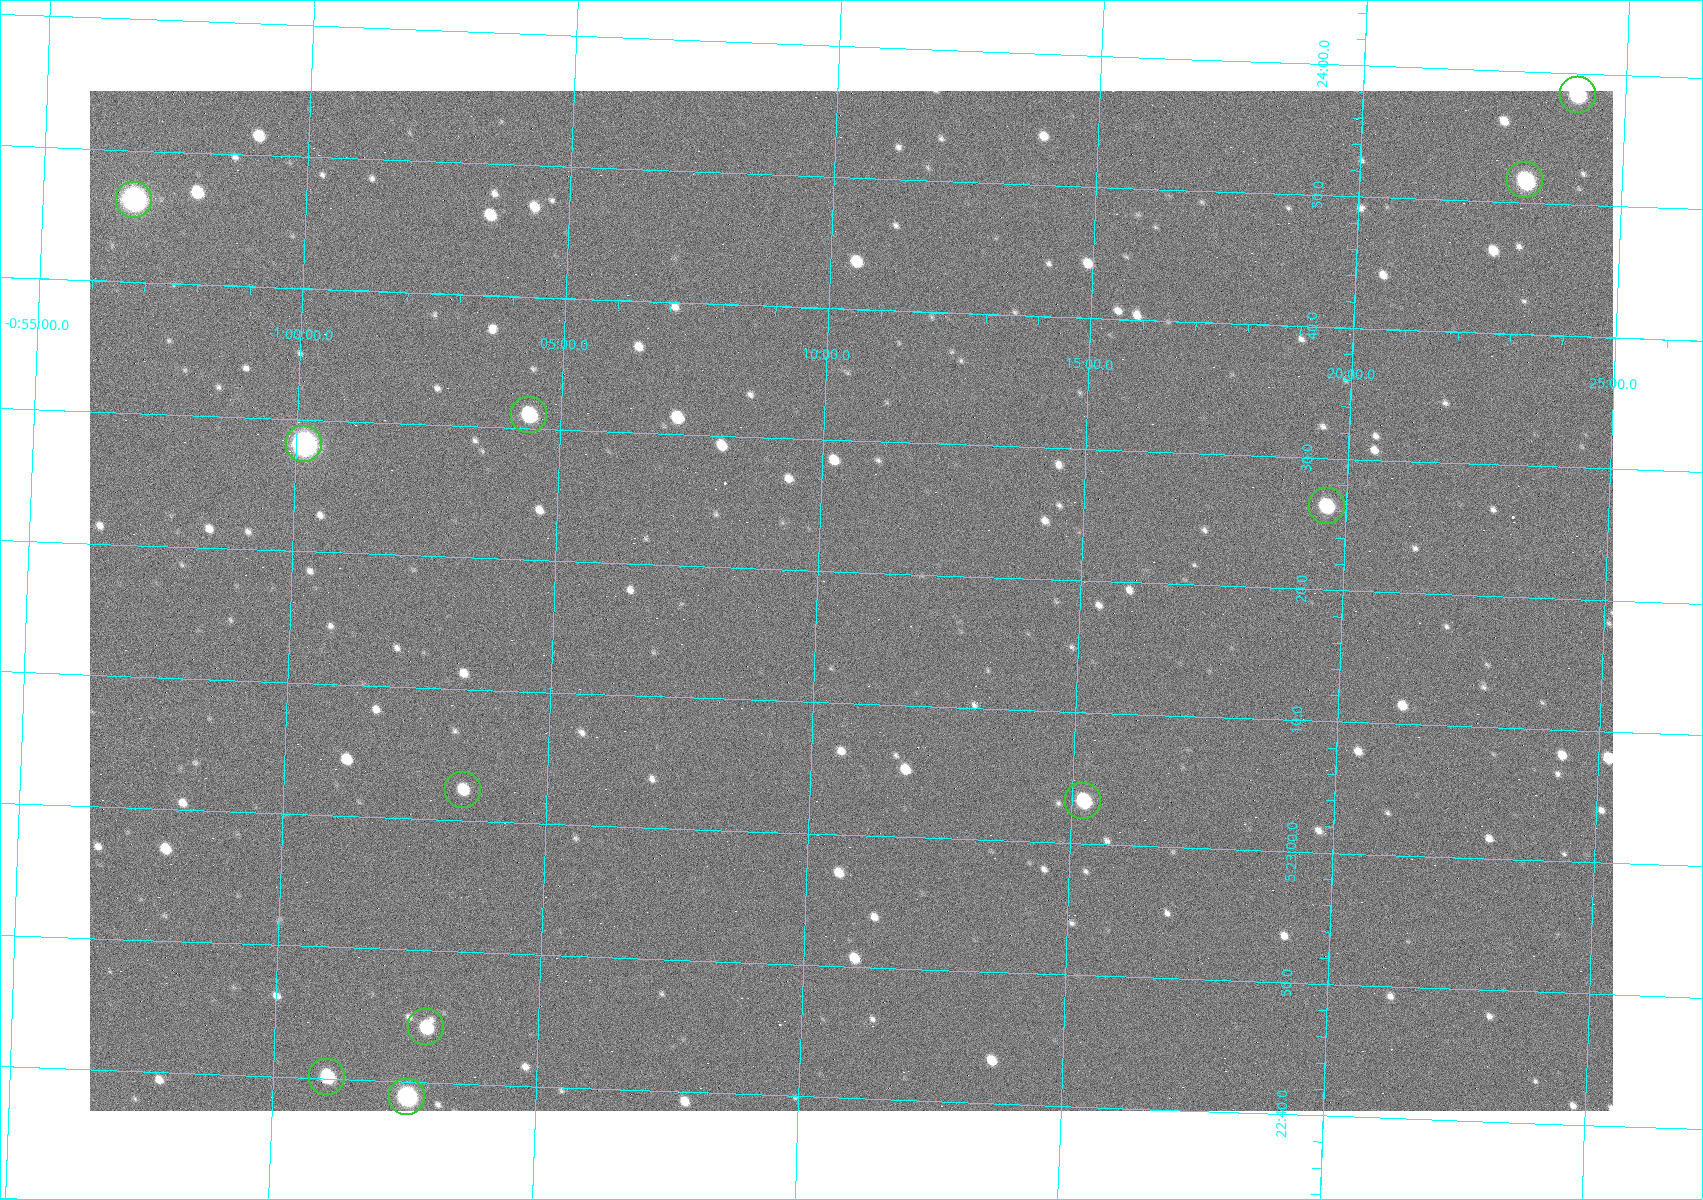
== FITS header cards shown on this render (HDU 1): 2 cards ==
NAXIS1  =                 1523
NAXIS2  =                 1020

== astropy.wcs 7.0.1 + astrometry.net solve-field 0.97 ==
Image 1523 x 1020 px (HDU 1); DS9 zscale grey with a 90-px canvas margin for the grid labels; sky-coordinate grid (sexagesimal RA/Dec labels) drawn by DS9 from the SOLVED WCS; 11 Tycho-2 reference stars matched to detected sources circled (green)
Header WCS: RA---TAN/DEC--TAN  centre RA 05:23:18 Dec -01:11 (80.82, -1.18 deg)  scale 1.14 arcsec/px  FOV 29.0' x 19.4'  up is +88 deg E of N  parity flipped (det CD > 0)
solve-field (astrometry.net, Tycho-2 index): VERIFIED the header's WCS against the Tycho-2 star catalogue (11 matches, 0 conflicts) and refined it, rather than solving blind
Solved WCS: RA---TAN-SIP/DEC--TAN-SIP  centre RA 05:23:18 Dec -01:11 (80.82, -1.18 deg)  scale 1.14 arcsec/px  FOV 29.0' x 19.4'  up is +88 deg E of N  parity flipped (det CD > 0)
The solver's refit moves the header's centre by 0.61 arcsec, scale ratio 1.001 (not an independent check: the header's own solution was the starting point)
Tycho-2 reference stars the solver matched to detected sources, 11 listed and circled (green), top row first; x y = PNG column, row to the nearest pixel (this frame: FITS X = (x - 90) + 1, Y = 1020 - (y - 91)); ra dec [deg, ICRS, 3 dp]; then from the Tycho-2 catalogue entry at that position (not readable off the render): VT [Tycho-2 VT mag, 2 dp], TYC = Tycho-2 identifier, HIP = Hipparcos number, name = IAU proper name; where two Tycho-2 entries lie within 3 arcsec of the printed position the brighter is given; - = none
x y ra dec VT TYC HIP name
1578 95 80.993 -1.402 10.12 4753-1097-1 - -
1525 180 80.966 -1.386 10.33 4753-1182-1 - -
134 200 80.943 -0.946 8.91 4753-387-1 - -
529 415 80.879 -1.073 10.48 4753-1534-1 - -
304 444 80.867 -1.002 7.84 4753-1205-1 25199 -
1327 506 80.860 -1.327 11.24 4753-1591-1 - -
463 790 80.760 -1.057 11.82 4753-1463-1 - -
1083 801 80.764 -1.254 10.69 4753-1358-1 - -
426 1027 80.684 -1.048 11.65 4753-1425-1 - -
327 1077 80.667 -1.017 10.97 4753-1266-1 - -
407 1097 80.662 -1.043 9.00 4753-1401-1 25121 -